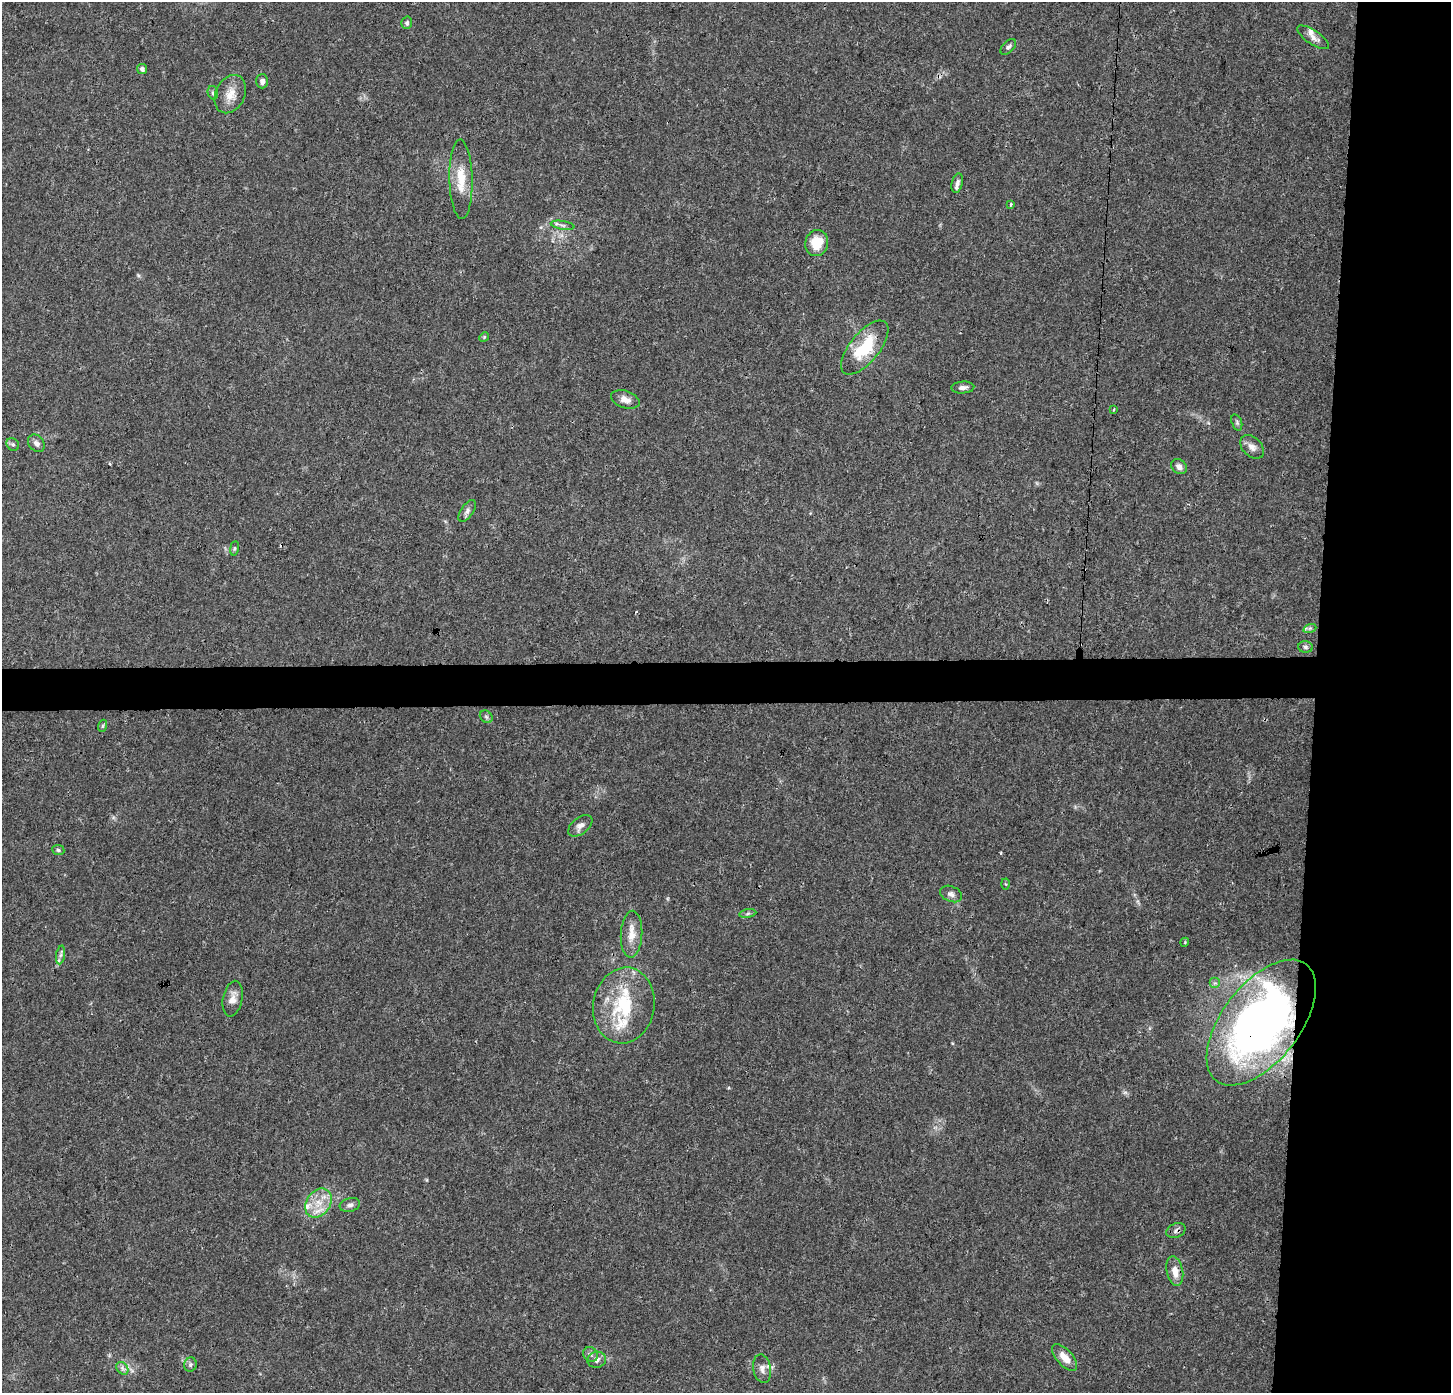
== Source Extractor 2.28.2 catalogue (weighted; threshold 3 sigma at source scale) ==
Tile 6 of 3 x 3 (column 3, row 2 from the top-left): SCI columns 2906-4354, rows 1605-2995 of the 4354 x 4601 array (HDU 1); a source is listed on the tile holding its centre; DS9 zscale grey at full resolution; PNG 1453 x 1395 px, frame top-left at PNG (2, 2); each listed source drawn as its Kron ellipse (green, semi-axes under 4 px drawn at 4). Shown black and unused: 12% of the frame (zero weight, under 3 of 4 exposures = <1% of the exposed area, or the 3 px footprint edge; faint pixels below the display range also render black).
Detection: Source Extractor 2.28.2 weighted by HDU 2 'WHT'; one run over the whole footprint, this tile lists its part. Background 0.0374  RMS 0.0038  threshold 0.0172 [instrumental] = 3 sigma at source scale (4.5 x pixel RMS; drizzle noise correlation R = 1.50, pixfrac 1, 0.0396/0.0396 arcsec/px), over >= 5 px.
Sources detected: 57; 2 cosmic-ray / hot-pixel residue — neither listed nor drawn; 5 inside a brighter listed object's ellipse — not listed separately; the other 50 listed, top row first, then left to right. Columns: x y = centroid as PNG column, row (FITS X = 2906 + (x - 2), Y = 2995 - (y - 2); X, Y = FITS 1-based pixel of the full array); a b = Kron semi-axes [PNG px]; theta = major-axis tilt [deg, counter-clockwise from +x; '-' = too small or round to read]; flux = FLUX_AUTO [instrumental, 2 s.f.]
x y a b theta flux
407 23 6 5 - 1.1
1313 37 18 7 -34 2.2
1008 47 9 5 45 0.94
142 69 5 5 - 0.94
262 81 7 6 - 1.6
213 93 7 5 -75 0.73
230 94 20 14 64 5.4
461 179 40 11 -89 9.2
957 183 10 5 76 1.6
1011 204 4 3 - 0.42
562 225 12 3 -10 1.1
817 243 13 11 72 9.4
484 337 5 4 - 0.45
865 348 33 14 51 17
963 387 11 6 3 1.6
625 399 15 8 -18 2.8
1113 409 3 3 - 0.5
1237 422 8 5 -72 0.87
36 443 10 7 -50 1.6
13 444 7 5 -42 0.88
1252 447 14 9 -43 2.5
1179 467 8 6 -42 1.7
467 511 12 6 55 1.4
234 548 7 4 81 0.62
1310 628 6 4 18 0.66
1305 647 7 5 -3 0.96
486 717 7 5 -45 0.74
102 726 6 4 71 0.56
580 826 14 8 39 2.1
58 850 6 5 - 0.64
1006 884 5 3 - 0.39
951 894 11 7 -22 1.6
748 914 8 4 9 0.67
632 934 23 10 87 5.2
1185 942 4 3 - 0.35
61 955 9 4 81 1.1
1215 983 5 5 - 0.76
233 999 18 9 78 3.3
624 1005 38 30 80 24
1261 1023 74 39 52 230
318 1203 16 12 55 6.6
350 1205 10 6 16 1.3
1176 1231 10 7 24 1.3
1175 1271 15 8 -79 4
590 1354 8 6 -47 1.2
1065 1358 16 8 -48 4.4
597 1360 9 8 - 1.8
190 1364 7 6 - 0.86
122 1368 7 5 -49 1.1
762 1369 14 9 -80 2.2
Overlapping masked pixels (flux is a lower limit): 2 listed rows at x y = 1261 1023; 1176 1231